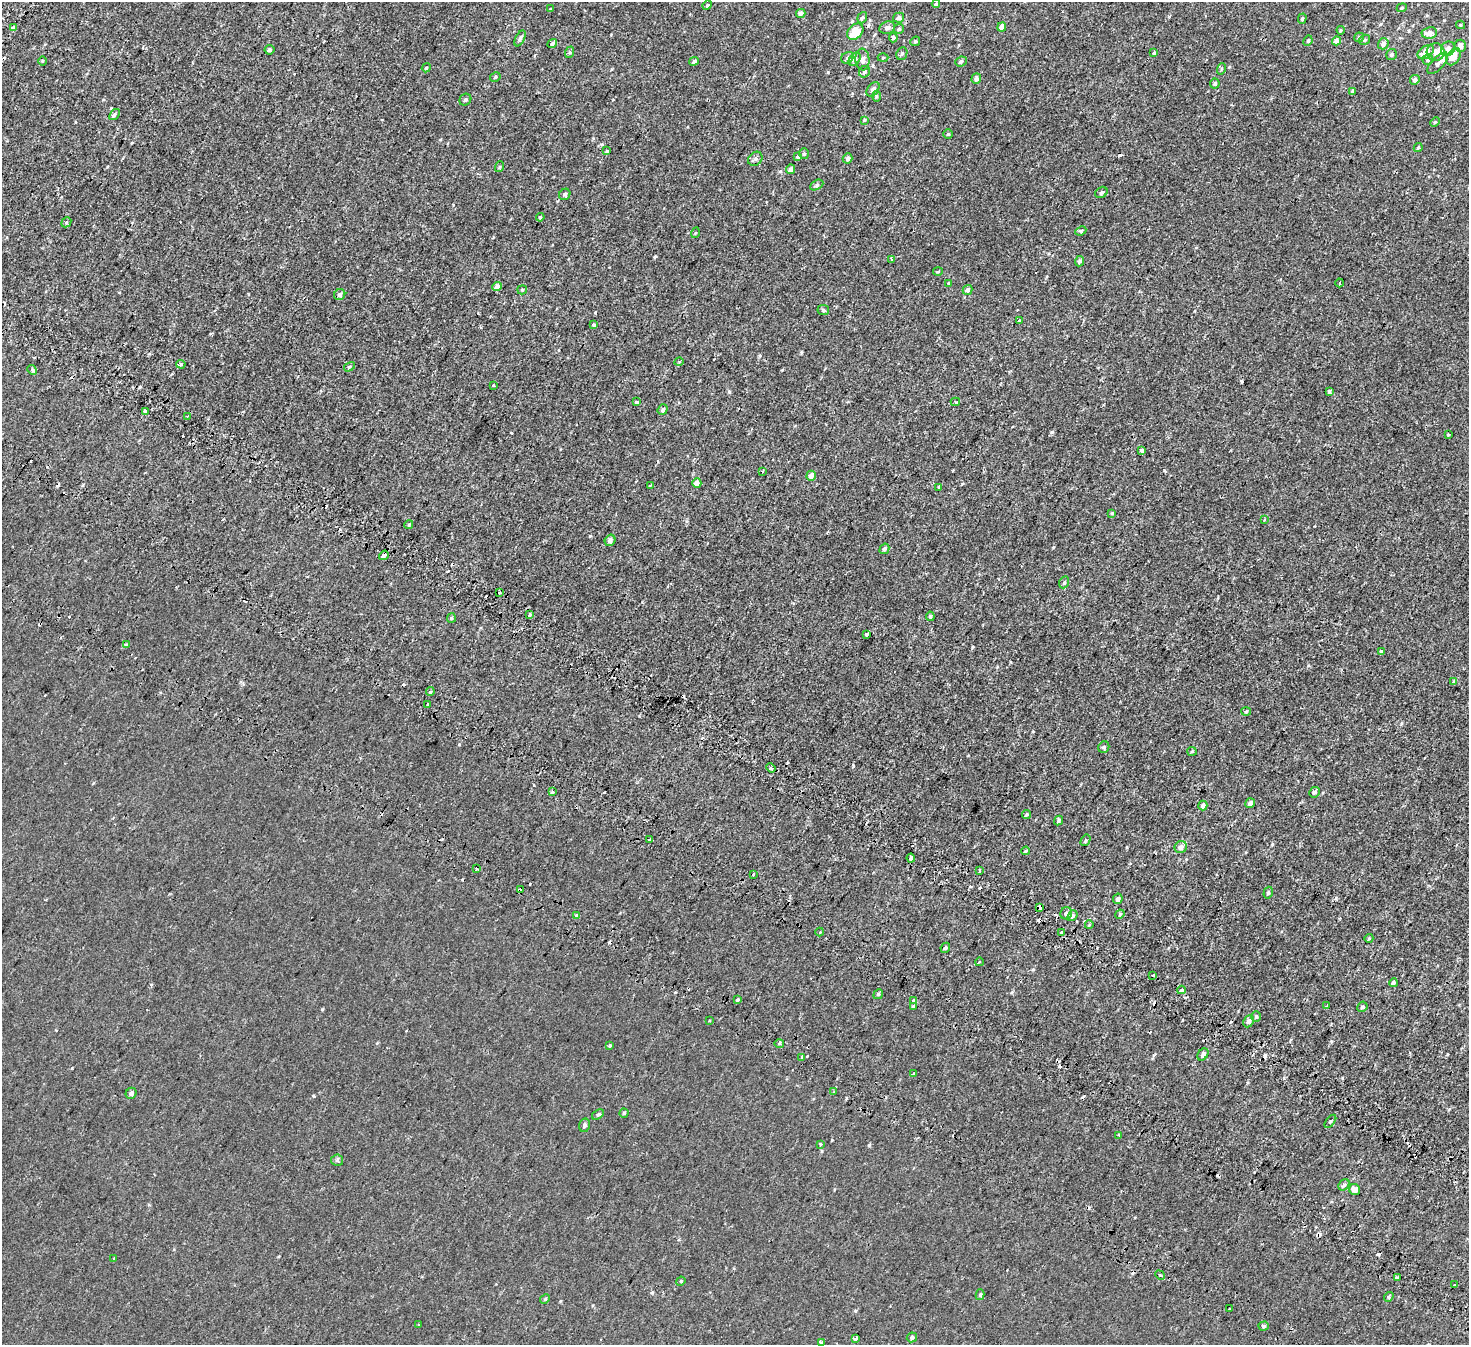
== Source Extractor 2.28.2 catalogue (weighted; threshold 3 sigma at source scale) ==
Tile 6 of 4 x 4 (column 2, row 2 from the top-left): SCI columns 1638-3104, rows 3113-4455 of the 6216 x 6287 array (HDU 1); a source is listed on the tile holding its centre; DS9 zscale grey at full resolution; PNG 1471 x 1347 px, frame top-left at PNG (2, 2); each listed source drawn as its Kron ellipse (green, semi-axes under 4 px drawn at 4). Shown black and unused: <1% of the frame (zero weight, under 2 of 3 exposures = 11% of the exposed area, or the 3 px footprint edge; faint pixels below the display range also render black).
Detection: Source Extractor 2.28.2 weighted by HDU 2 'WHT'; one run over the whole footprint, this tile lists its part. Background -2.19e-04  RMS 0.0034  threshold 0.0151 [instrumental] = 3 sigma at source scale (4.5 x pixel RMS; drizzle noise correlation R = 1.50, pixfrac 1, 0.0396/0.0396 arcsec/px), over >= 5 px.
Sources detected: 241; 44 cosmic-ray / hot-pixel residue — neither listed nor drawn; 2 inside a brighter listed object's ellipse — not listed separately; the other 195 listed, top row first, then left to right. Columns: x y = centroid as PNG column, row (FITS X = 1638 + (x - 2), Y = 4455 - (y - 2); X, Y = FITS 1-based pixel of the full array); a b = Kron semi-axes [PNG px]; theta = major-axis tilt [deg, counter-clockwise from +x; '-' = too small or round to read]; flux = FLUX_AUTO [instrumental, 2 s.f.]
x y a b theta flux
936 4 4 3 - 0.38
707 5 5 4 - 0.38
1402 8 5 4 - 0.4
550 9 4 2 - 0.22
801 13 4 4 - 1.2
862 18 6 4 70 0.59
898 18 6 5 - 0.96
1302 19 5 4 - 0.42
1460 25 4 4 - 0.35
1002 27 4 4 - 2.5
14 28 4 3 - 11
887 28 8 6 19 1.3
899 29 5 5 - 0.52
1341 30 4 4 - 0.32
855 32 9 7 46 6.2
1429 33 8 5 7 2.2
1359 37 5 4 - 0.44
520 38 8 4 63 0.64
893 38 4 4 - 0.78
1364 40 6 5 - 0.53
915 41 5 4 - 0.43
1308 41 5 3 - 0.45
1337 41 4 4 - 1.8
552 44 5 4 - 0.78
1383 44 5 5 - 1.2
1460 46 6 5 - 1.9
1448 49 7 6 - 1.3
270 50 5 4 - 0.67
570 52 6 4 71 0.44
1426 52 9 6 36 3.2
1435 52 9 8 - 2.2
1153 53 3 3 - 1.1
902 54 7 5 67 0.54
1392 55 5 5 - 0.62
1453 57 9 6 56 3.8
847 58 6 5 - 0.68
883 58 5 3 - 0.29
855 59 7 5 56 0.93
1428 59 6 5 - 0.65
862 60 11 7 -85 1.5
42 61 5 3 - 0.28
694 61 5 4 - 0.71
961 61 6 4 25 0.73
1438 63 13 6 47 1.3
426 68 4 3 - 0.31
1221 69 6 3 72 0.37
864 72 6 5 - 0.75
495 77 5 4 - 0.45
976 79 5 4 - 1
1415 80 5 4 - 0.96
1215 83 5 5 - 0.6
873 89 8 5 54 1.2
1353 91 4 3 - 0.61
876 96 5 3 - 0.43
465 100 6 5 - 0.68
114 114 6 4 51 0.63
864 120 4 3 - 0.33
1435 122 5 4 - 0.34
948 134 4 4 - 0.4
1418 147 4 3 - 0.47
607 151 4 3 - 0.35
804 154 5 4 - 0.49
798 157 3 3 - 4.8
848 158 5 4 - 0.95
755 159 8 6 42 0.84
499 167 5 3 - 0.3
790 169 5 4 - 1.3
817 185 7 4 28 0.53
1101 192 6 5 - 0.61
565 194 6 5 - 0.63
540 217 4 3 - 0.32
66 222 5 4 - 0.41
1081 231 6 4 24 0.43
695 233 5 3 - 0.29
891 259 3 3 - 0.38
1079 261 5 4 - 0.78
938 272 5 3 - 0.3
949 283 4 4 - 0.41
1340 283 4 3 - 0.36
497 286 5 4 - 1.9
522 290 5 4 - 0.38
968 290 5 4 - 1.1
340 295 6 5 - 0.87
823 310 6 5 - 0.55
1019 321 4 3 - 1.2
594 325 3 3 - 1.8
679 362 4 3 - 0.26
181 364 4 4 - 0.5
349 367 6 3 32 0.39
32 370 5 4 - 0.49
493 385 3 3 - 1.2
1329 392 3 3 - 3.2
636 402 3 3 - 1.4
955 402 4 4 - 0.44
663 410 5 4 - 0.7
145 412 4 3 - 1.6
187 416 4 3 - 0.37
1448 435 3 3 - 0.44
1142 451 4 3 - 1.9
762 471 3 3 - 0.4
811 476 5 4 - 1.9
697 483 4 4 - 2.1
650 485 3 2 - 0.5
939 487 3 3 - 0.54
1112 513 4 4 - 0.37
1264 519 3 3 - 0.46
409 525 4 4 - 0.32
610 540 6 5 - 1.1
884 549 5 4 - 0.79
384 555 5 4 - 2.2
1064 582 6 4 68 0.5
499 592 3 3 - 1.4
530 614 4 2 - 0.65
930 616 4 4 - 0.54
451 618 5 4 - 0.38
866 634 3 3 - 2
126 645 4 3 - 1.2
1381 651 3 3 - 1
1454 681 4 3 - 0.81
430 692 4 4 - 0.63
428 704 3 3 - 0.89
1246 711 5 3 - 0.32
1104 747 6 5 - 0.49
1192 751 5 4 - 0.33
771 768 5 3 - 0.45
552 792 3 3 - 1.9
1314 792 5 5 - 0.65
1250 803 5 4 - 1.2
1203 805 5 4 - 1.4
1026 815 5 4 - 0.49
1058 820 5 4 - 0.65
650 840 3 3 - 0.7
1085 840 6 4 58 0.48
1181 847 6 6 - 1.4
1026 851 4 3 - 0.36
911 858 4 3 - 5.3
477 868 3 3 - 1.4
979 870 4 2 - 0.24
753 874 4 3 - 1.7
520 890 4 3 - 1.8
1268 893 6 4 72 0.55
1118 899 5 4 - 0.88
1039 907 4 3 - 9
1066 913 6 5 - 1
1120 914 5 4 - 0.32
576 916 4 3 - 2
1072 916 6 4 51 0.82
1089 925 4 3 - 0.26
820 932 4 3 - 0.33
1062 933 4 3 - 4.5
1369 938 4 4 - 0.35
945 948 5 4 - 0.57
979 962 4 3 - 0.27
1152 975 3 3 - 1.3
1393 983 4 4 - 0.67
1181 990 4 3 - 2.3
878 994 5 4 - 0.48
737 1000 3 3 - 0.96
913 1001 4 4 - 1.3
1327 1006 3 3 - 1.7
913 1007 3 3 - 1.8
1362 1007 5 4 - 0.6
1256 1016 5 5 - 0.42
709 1021 3 2 - 0.46
1248 1021 6 5 - 0.94
779 1043 5 3 - 0.34
610 1046 3 3 - 1.4
1203 1054 6 5 - 0.99
802 1057 3 2 - 1.1
914 1073 3 3 - 0.39
834 1092 3 3 - 0.41
131 1093 6 5 - 0.82
624 1113 4 4 - 0.43
598 1114 6 4 36 0.53
1330 1121 8 4 53 0.54
584 1125 7 5 75 0.8
1119 1135 4 3 - 0.42
821 1145 3 3 - 1.1
337 1160 6 5 - 0.59
1344 1185 6 5 - 0.53
1355 1190 6 5 - 1.5
114 1259 3 3 - 0.61
1160 1275 5 3 - 0.4
1397 1278 4 3 - 2.8
681 1281 5 3 - 0.28
1455 1284 3 3 - 0.98
980 1295 5 4 - 0.56
1389 1297 5 4 - 0.46
545 1299 5 4 - 0.38
1230 1309 3 3 - 0.48
418 1325 3 2 - 0.37
1264 1326 5 4 - 0.57
912 1337 5 4 - 0.66
855 1338 3 3 - 0.86
821 1342 4 3 - 1
Overlapping masked pixels (flux is a lower limit): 5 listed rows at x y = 855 32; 384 555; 520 890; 1039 907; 1062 933
Unlisted compact peaks at least as high as the median listed source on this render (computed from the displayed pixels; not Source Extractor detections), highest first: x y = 1052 432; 869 1145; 322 1009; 828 72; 1164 470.